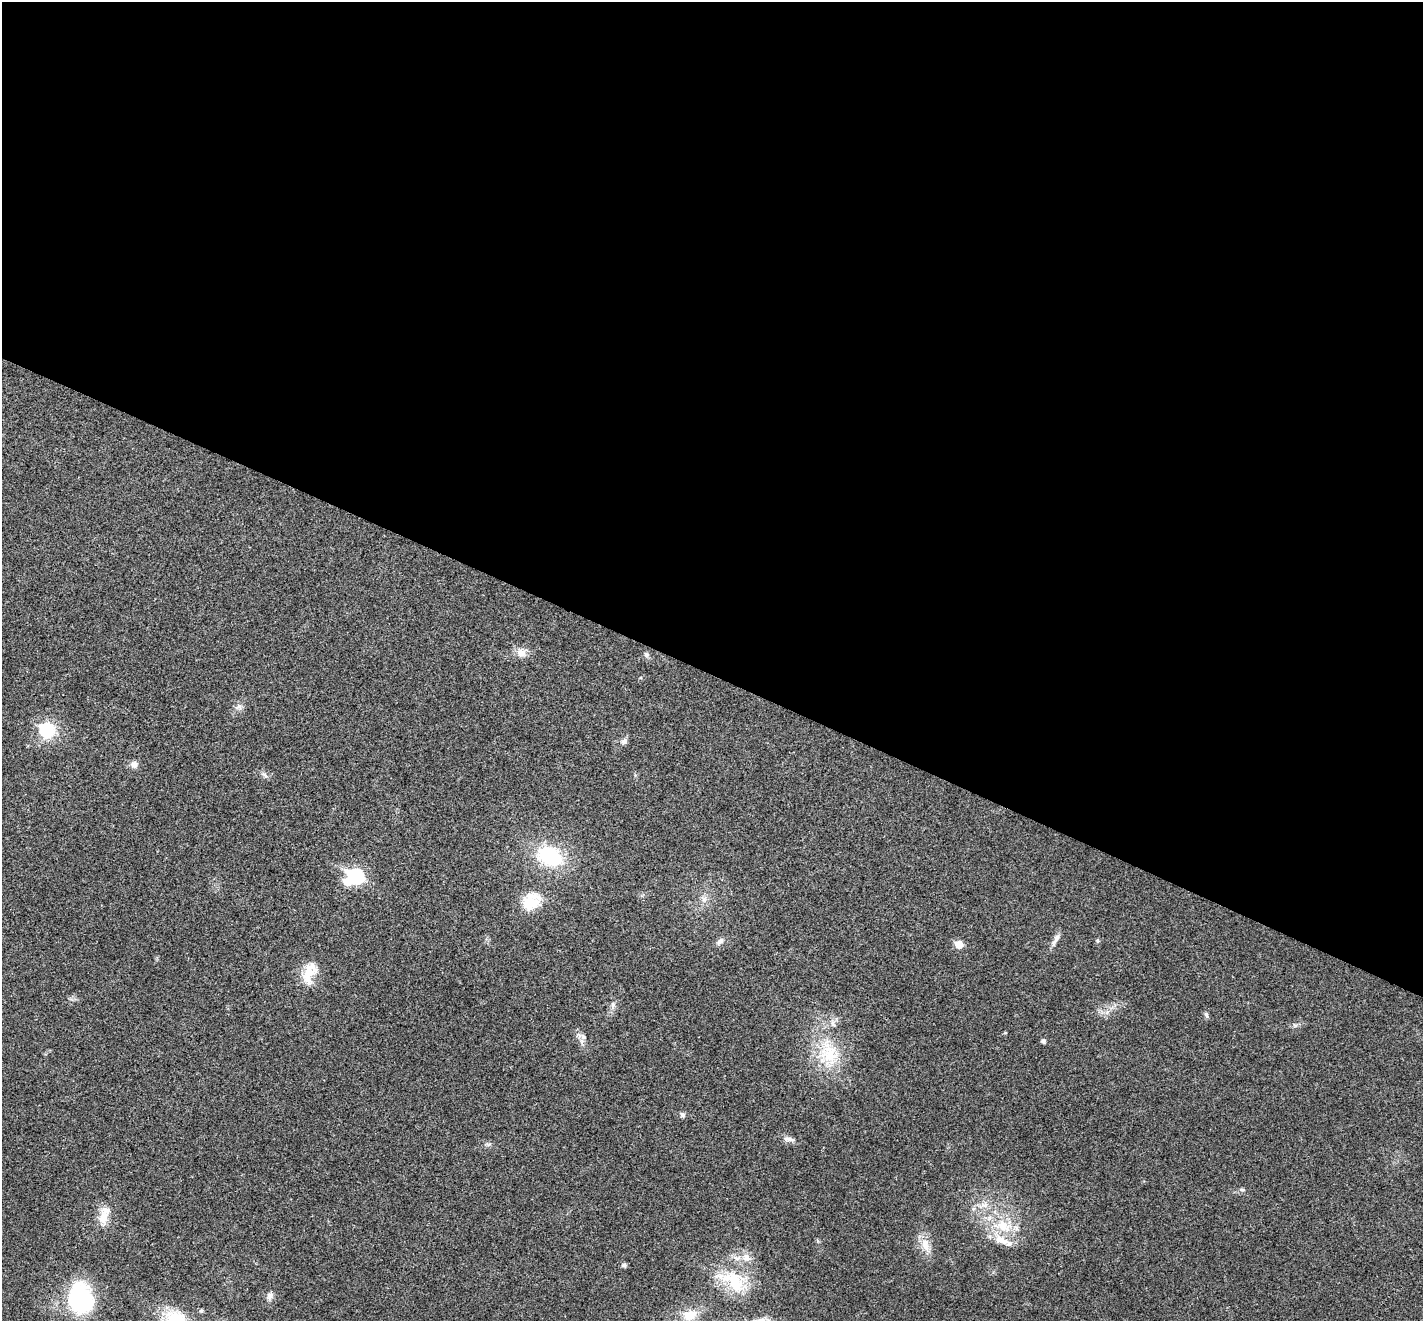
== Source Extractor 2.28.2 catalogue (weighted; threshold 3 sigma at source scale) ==
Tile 3 of 4 x 4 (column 3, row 1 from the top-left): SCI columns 2846-4266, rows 4103-5421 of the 5693 x 5703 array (HDU 1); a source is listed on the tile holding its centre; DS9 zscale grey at full resolution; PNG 1425 x 1323 px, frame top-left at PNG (2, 2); no overlay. Shown black and unused: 51% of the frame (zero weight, under 3 of 4 exposures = <1% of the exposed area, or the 3 px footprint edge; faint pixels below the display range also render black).
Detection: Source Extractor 2.28.2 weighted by HDU 2 'WHT'; one run over the whole footprint, this tile lists its part. Background 0.0217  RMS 0.0043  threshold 0.0195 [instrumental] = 3 sigma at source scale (4.5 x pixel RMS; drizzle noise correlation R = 1.50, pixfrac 1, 0.05/0.05 arcsec/px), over >= 5 px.
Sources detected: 39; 1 inside a brighter object's white glare — not listed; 2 inside a brighter listed object's ellipse — not listed separately; the other 36 listed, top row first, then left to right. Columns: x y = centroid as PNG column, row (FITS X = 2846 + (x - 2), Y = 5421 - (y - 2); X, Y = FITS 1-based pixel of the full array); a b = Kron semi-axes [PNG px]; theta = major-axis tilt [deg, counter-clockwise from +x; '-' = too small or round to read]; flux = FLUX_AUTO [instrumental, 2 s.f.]
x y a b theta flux
521 653 14 11 -35 3.5
646 654 7 7 - 1.1
238 707 11 7 25 1.9
47 730 8 8 - 33
624 741 9 6 47 1.6
134 765 10 8 -22 2.3
265 775 9 4 -37 1.2
550 856 27 19 -22 30
355 876 8 6 -27 77
704 899 9 6 69 1.8
530 902 22 20 5 11
1056 939 20 6 61 2.2
720 941 12 7 49 1.7
1098 941 5 5 - 0.61
959 944 5 5 - 8.6
309 973 31 15 71 9.3
613 1005 9 4 -82 1.1
1206 1015 8 5 -68 1
1295 1025 7 4 18 0.82
583 1037 9 7 -74 1.7
1043 1041 5 4 - 1.3
829 1053 37 26 -66 23
682 1115 8 6 -60 1
789 1139 17 6 -8 2.2
1242 1190 6 4 -2 0.68
985 1205 11 8 -3 2.8
104 1217 20 13 80 6.3
1003 1226 29 15 -19 14
925 1245 20 10 -72 5.5
746 1258 12 10 -41 3.8
624 1265 7 6 - 0.91
733 1281 44 23 -29 22
270 1296 10 8 58 1.8
80 1298 35 28 -76 42
201 1311 6 5 - 0.78
690 1315 20 14 20 8.2